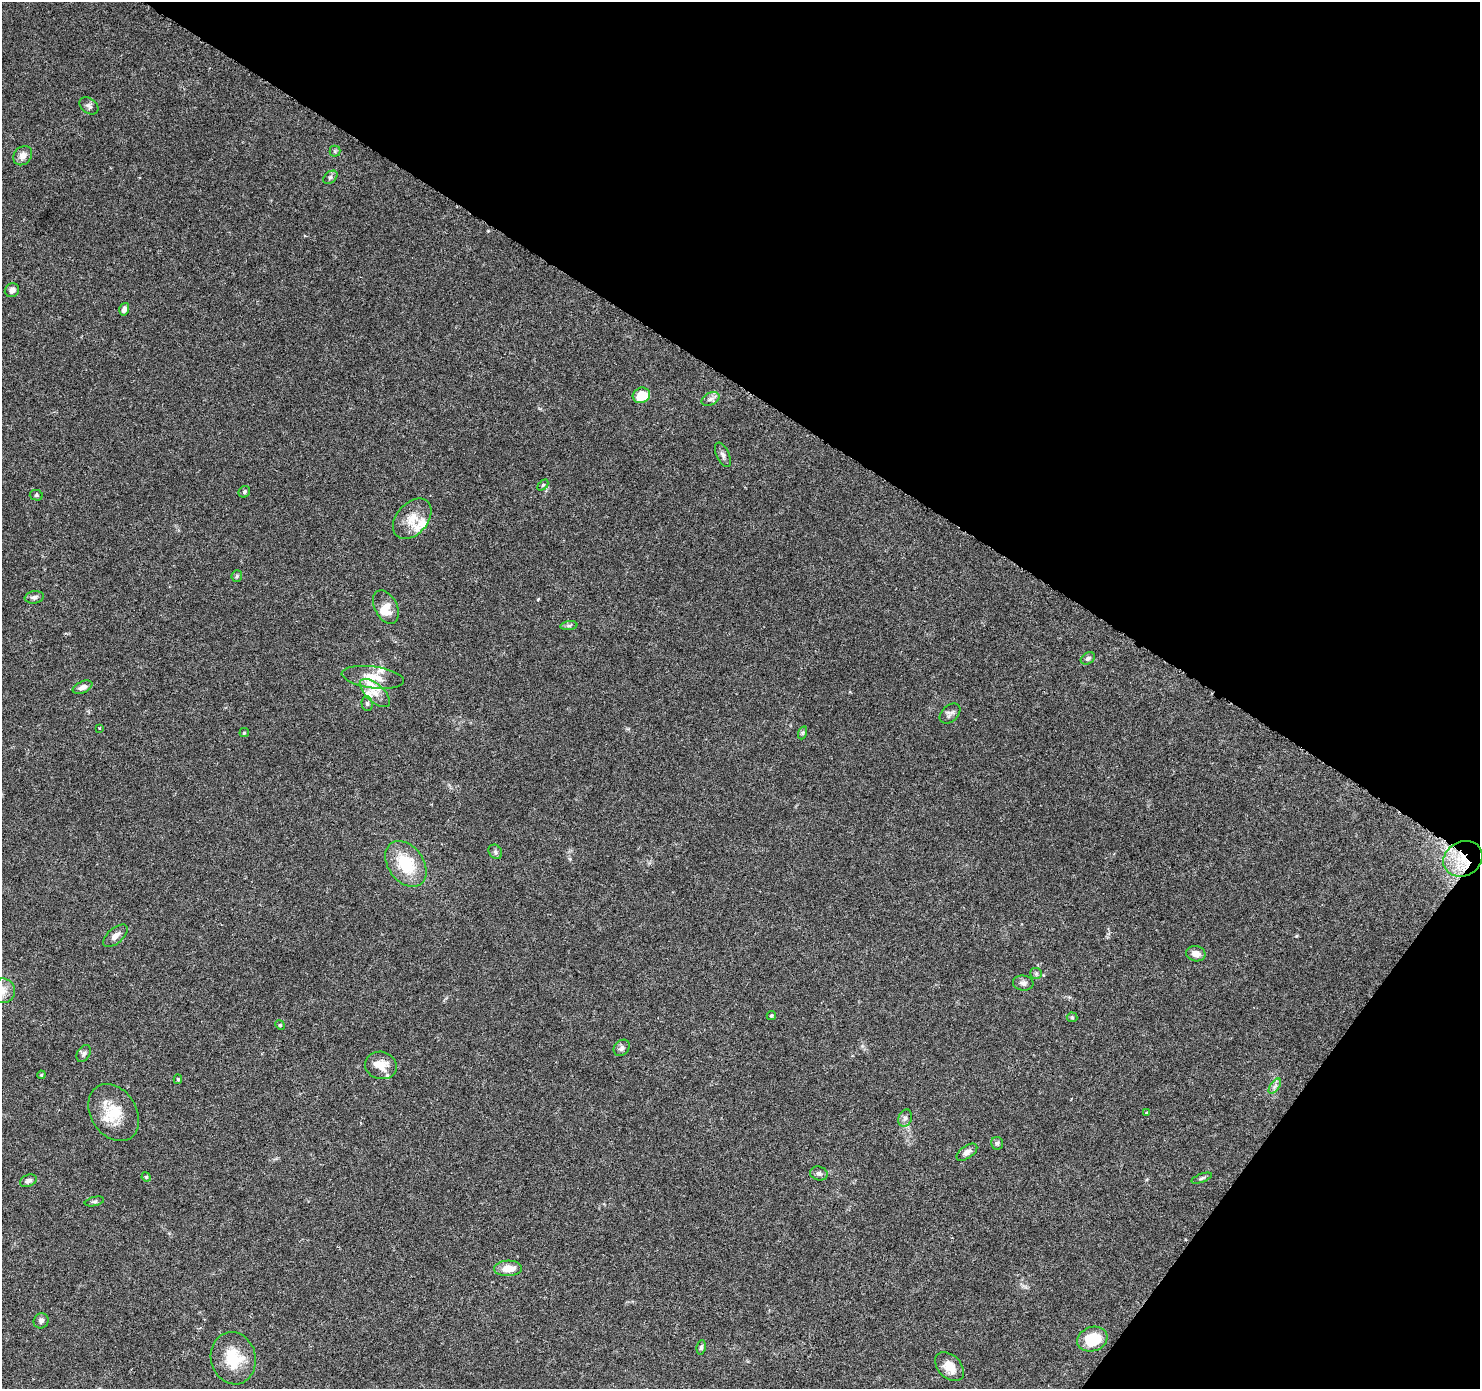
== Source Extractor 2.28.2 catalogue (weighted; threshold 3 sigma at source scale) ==
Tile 8 of 4 x 4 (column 4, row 2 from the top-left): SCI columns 4453-5930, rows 3030-4416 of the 5937 x 5994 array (HDU 1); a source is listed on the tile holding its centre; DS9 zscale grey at full resolution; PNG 1482 x 1391 px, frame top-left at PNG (2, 2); each listed source drawn as its Kron ellipse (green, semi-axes under 4 px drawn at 4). Shown black and unused: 33% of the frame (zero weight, under 3 of 6 exposures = <1% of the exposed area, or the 3 px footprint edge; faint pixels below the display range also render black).
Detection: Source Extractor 2.28.2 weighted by HDU 2 'WHT'; one run over the whole footprint, this tile lists its part. Background 0.0521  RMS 0.0026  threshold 0.0105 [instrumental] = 3 sigma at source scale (4.09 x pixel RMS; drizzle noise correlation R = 1.36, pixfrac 0.8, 0.0396/0.0396 arcsec/px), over >= 5 px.
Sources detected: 66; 7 inside a brighter listed object's ellipse — not listed separately; the other 59 listed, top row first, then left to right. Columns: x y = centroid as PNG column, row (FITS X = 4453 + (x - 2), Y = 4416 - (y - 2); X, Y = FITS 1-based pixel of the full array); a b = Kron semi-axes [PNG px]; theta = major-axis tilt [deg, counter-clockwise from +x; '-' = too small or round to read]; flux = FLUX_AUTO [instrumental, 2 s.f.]
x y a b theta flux
89 106 10 7 -36 0.78
335 151 5 5 - 0.41
23 156 10 8 47 1.5
330 177 8 5 40 0.55
12 290 7 6 - 1
124 309 6 5 - 1
641 395 9 7 24 5.6
710 399 9 6 27 0.82
723 455 13 6 -65 0.89
543 485 6 4 45 0.28
244 492 6 5 - 0.47
36 495 7 5 -13 0.43
412 519 23 15 48 4.4
237 576 6 5 - 0.39
34 597 9 6 10 0.77
386 607 18 11 -62 3.1
569 626 8 4 8 0.53
1088 658 7 5 32 0.61
373 677 31 11 -7 4.3
82 687 10 5 24 1.1
375 693 19 9 -42 2.6
367 704 7 5 -88 0.49
950 713 12 8 43 0.92
100 728 3 2 - 0.15
244 733 5 4 - 0.26
802 733 7 4 71 0.39
495 852 8 6 -50 0.53
1463 859 20 17 29 7.5
406 864 25 17 -53 9.8
115 936 15 7 40 1.4
1196 954 10 7 -12 1.9
1036 973 6 5 - 0.41
1023 983 10 7 -7 0.93
3 991 12 12 - 2.3
771 1015 4 4 - 0.35
1072 1017 5 5 - 0.3
280 1025 5 4 - 0.25
622 1048 9 7 50 0.78
84 1054 9 6 58 0.7
381 1065 16 13 -14 3.1
41 1075 4 3 - 0.21
178 1079 5 4 - 0.32
1275 1086 9 4 53 0.73
1147 1112 4 2 - 0.2
114 1113 31 23 -58 7.7
905 1118 9 6 71 0.78
997 1143 6 6 - 0.55
967 1152 12 6 35 1.3
819 1173 9 7 -16 0.71
146 1177 5 4 - 0.28
1202 1178 10 4 20 0.45
28 1181 9 5 20 0.84
94 1201 10 4 13 0.47
508 1268 14 7 2 3.2
41 1321 8 7 - 0.8
1092 1339 15 12 19 8.3
701 1347 7 4 81 0.48
233 1358 26 22 -77 8.1
949 1367 17 11 -46 3.3
Overlapping masked pixels (flux is a lower limit): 1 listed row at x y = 1463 859
Isophote crosses this tile's border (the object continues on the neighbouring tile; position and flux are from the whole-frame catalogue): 1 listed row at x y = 3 991